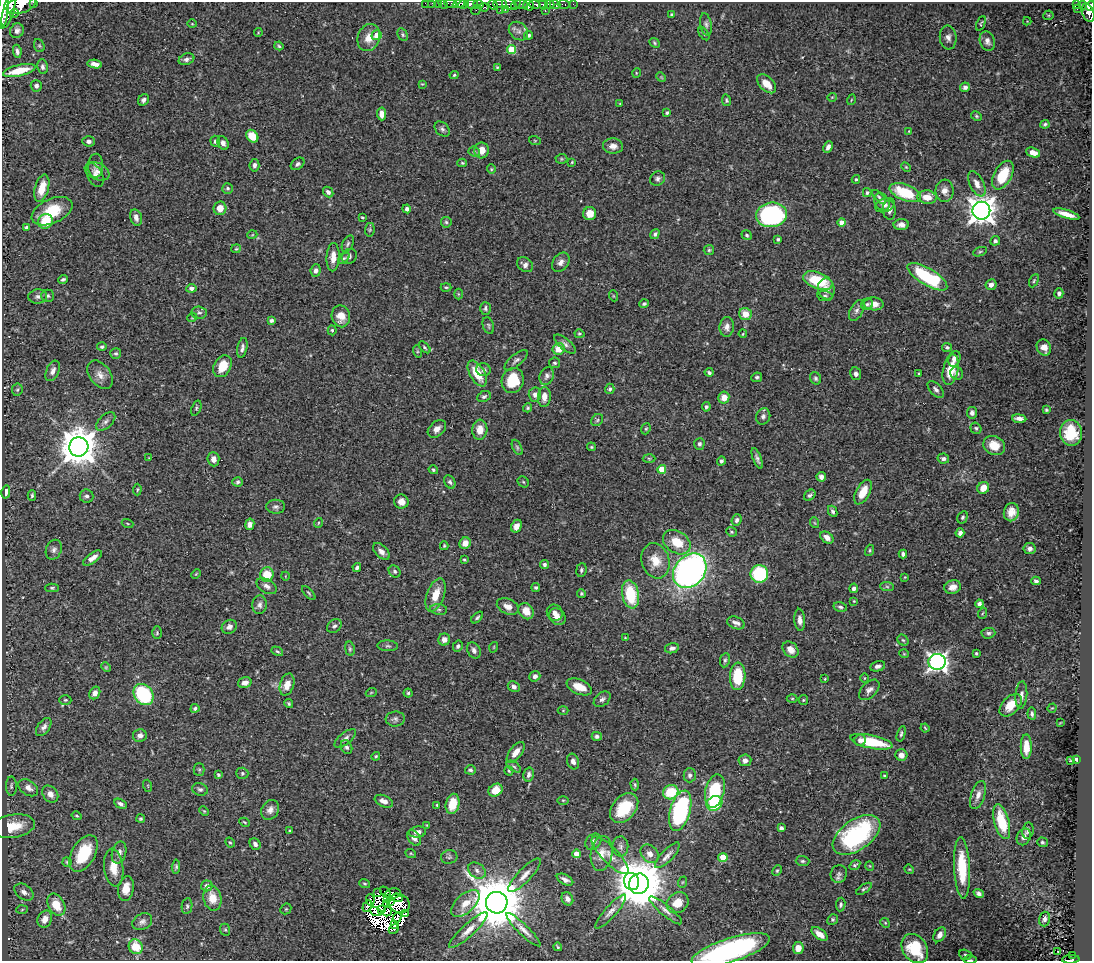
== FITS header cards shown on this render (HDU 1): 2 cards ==
NAXIS1  =                 1090
NAXIS2  =                  959

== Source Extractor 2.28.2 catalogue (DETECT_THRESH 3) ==
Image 1090 x 959 px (HDU 1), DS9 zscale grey, 1 PNG px = 1 image px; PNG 1094 x 963 px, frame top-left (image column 1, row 959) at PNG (2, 2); each listed source drawn as its Kron ellipse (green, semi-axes under 4 px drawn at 4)
Background 0.623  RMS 0.018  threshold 0.0543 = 3 sigma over >= 5 px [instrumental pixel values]
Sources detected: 509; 13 with non-positive FLUX_AUTO (blend fragments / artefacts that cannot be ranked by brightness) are neither listed nor drawn; the other 496 listed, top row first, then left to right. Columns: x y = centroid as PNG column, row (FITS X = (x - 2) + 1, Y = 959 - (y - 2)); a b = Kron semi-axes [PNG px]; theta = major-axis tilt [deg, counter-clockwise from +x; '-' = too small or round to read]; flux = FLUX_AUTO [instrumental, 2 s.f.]
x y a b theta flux
34 2 3 2 - 41
425 3 2 2 - 9.1
432 3 2 2 - 9.7
438 3 2 2 - 12
450 3 6 3 -10 29
459 3 6 4 23 290
443 4 6 2 -45 16
463 4 6 4 23 640
472 4 6 4 -2 330
478 4 5 4 - 55
500 4 7 3 0 190
509 4 7 5 -26 270
516 4 6 4 57 89
521 4 7 3 -7 99
535 4 6 3 -18 140
550 4 4 4 - 230
555 4 5 3 - 230
563 4 6 3 -10 61
573 4 2 2 - 6.9
1076 4 4 3 - 91
21 5 15 8 20 1800
493 5 5 4 - 110
528 5 5 5 - 770
543 5 5 3 - 320
1083 5 4 3 - 75
1090 6 5 3 - 230
484 7 4 3 - 88
3 9 19 5 85 2200
1077 9 2 2 - 8.4
476 10 5 2 - 8.6
500 10 2 2 - 15
505 10 3 3 - 85
8 11 17 5 75 2200
545 11 3 2 - 27
14 13 5 4 - 220
1088 13 9 6 -72 420
671 15 4 4 - 2
1048 15 5 4 - 1.6
1027 21 4 4 - 1
981 23 8 3 67 1.5
192 24 5 3 - 1.1
706 25 11 5 -79 4
17 31 7 6 - 4.8
518 31 10 8 -39 5.9
258 32 4 4 - 1.2
704 34 7 3 -54 1.6
377 35 5 4 - 14
403 35 7 4 -61 1.9
529 35 4 4 - 2.2
948 37 12 8 -83 6
369 38 14 11 69 14
987 41 10 7 -72 6.1
654 43 6 4 -43 1.8
39 46 7 5 -68 1.9
279 46 4 3 - 1.9
511 50 4 4 - 36
17 51 6 4 -81 3.4
186 59 8 5 21 3.9
95 64 7 4 -9 7.3
43 67 7 5 -82 3.5
497 67 3 3 - 1.5
19 70 17 5 14 30
636 73 5 3 - 0.94
454 75 4 4 - 1.6
661 77 5 4 - 1.2
422 84 4 4 - 1
767 84 11 7 -45 16
36 86 6 5 - 3.4
965 87 5 4 - 3.8
832 97 5 3 - 0.96
143 100 6 5 - 4.2
726 100 6 4 -82 1.8
851 100 5 3 - 1.1
620 104 4 4 - 1.1
667 113 4 4 - 1.9
381 114 6 4 -86 10
976 116 6 4 -28 1.6
1045 124 4 3 - 2
442 129 8 6 -46 3.6
909 131 4 3 - 0.85
252 136 7 5 -48 24
89 141 6 5 - 3.6
215 141 6 5 - 2.7
535 141 6 4 -19 1.1
223 143 7 5 -63 4.6
613 146 10 7 -4 7.7
828 147 6 4 64 4.9
482 150 8 7 - 11
474 152 6 5 - 1.9
1033 153 7 4 -23 9.9
561 159 6 5 - 1.8
572 162 4 3 - 1.1
462 163 4 4 - 1.6
298 164 8 5 36 3
254 165 6 5 - 3.8
96 166 12 7 87 4.5
906 167 6 3 -45 1.3
491 169 4 4 - 1.3
97 171 13 8 -23 7.3
95 175 13 7 -64 6.4
1003 175 15 8 61 39
658 179 8 7 - 3.8
856 179 4 3 - 1.8
977 184 14 7 -64 8.7
42 188 14 7 75 19
228 188 5 5 - 2.3
944 191 11 9 -89 8.8
328 192 6 4 -48 3.9
867 193 4 3 - 2.1
905 193 16 8 -21 52
879 197 9 4 -46 2.3
927 197 9 6 -5 15
882 202 9 7 -60 3.7
885 205 10 6 22 4.5
220 208 7 6 - 13
407 209 4 4 - 3.5
889 210 9 6 -84 6.1
52 211 22 12 24 40
981 211 9 9 - 1400
590 214 6 6 - 14
1066 214 14 4 -16 13
771 215 15 12 7 210
136 217 8 5 -76 5.4
362 217 4 3 - 1.2
45 221 7 7 - 28
446 222 5 5 - 2.1
842 223 4 4 - 13
901 225 7 5 1 6.4
27 228 4 4 - 6.2
370 230 7 5 82 1.8
655 234 5 4 - 2.6
252 235 5 3 - 1.1
747 235 5 4 - 1.9
778 239 4 3 - 2.1
995 241 5 4 - 3
348 244 9 5 64 2.9
236 249 5 4 - 1.5
709 250 5 5 - 1.9
980 252 7 4 22 1.9
349 256 8 7 - 3.8
333 257 14 6 87 10
344 258 7 3 43 1.9
561 262 10 7 53 6.5
525 265 8 6 -37 5.7
316 271 6 5 - 3.7
927 277 23 8 -31 100
63 279 5 3 - 2.1
818 281 15 8 -21 50
1034 281 7 4 64 1.7
991 285 5 5 - 5.9
446 287 5 3 - 1.6
191 288 5 4 - 4.1
826 289 10 8 -81 8.7
1059 293 5 4 - 3.4
458 294 5 3 - 1.2
38 296 9 7 3 4.7
48 296 6 6 - 2.7
614 296 5 3 - 1.1
825 296 7 5 -9 2.5
644 304 5 4 - 2.3
867 304 6 5 - 2.6
874 304 10 6 -2 9
485 308 6 5 - 2.7
857 310 11 6 62 4.9
199 313 8 6 -4 3
745 314 6 6 - 16
341 316 11 9 -78 13
192 318 5 3 - 1
271 320 4 4 - 3.9
488 325 8 5 -72 2.2
727 327 10 7 84 6.3
332 330 5 4 - 1.6
579 334 5 4 - 1.7
743 334 4 3 - 1.3
565 344 13 5 -39 5
102 347 5 4 - 2.2
425 347 7 4 -45 2
947 347 5 4 - 2.4
1044 347 8 7 - 10
242 348 10 5 79 3.9
559 349 6 6 - 17
417 351 6 4 -72 1.7
116 353 5 5 - 2.2
954 359 8 6 71 6.5
516 360 14 6 40 4.5
555 363 5 5 - 2.2
222 366 11 8 62 23
483 370 7 6 - 3.9
951 370 15 7 78 28
53 371 11 6 66 6.5
709 372 4 3 - 2.5
477 373 14 7 -60 25
957 373 6 6 - 3.7
856 374 6 5 - 4.2
919 374 3 2 - 1.2
100 375 16 10 -53 11
547 376 9 6 64 4
757 377 5 4 - 2.7
816 378 6 5 - 2.7
513 381 12 11 - 42
610 389 5 4 - 2.9
936 389 10 5 -46 4.1
17 390 6 5 - 1.9
535 395 7 6 - 5.4
484 396 7 5 23 3
544 397 10 6 86 9.4
724 397 6 5 - 13
706 407 5 4 - 2.6
196 408 8 4 69 2.2
528 408 4 4 - 1.5
1046 410 3 3 - 1.6
972 413 5 5 - 3.8
763 416 8 7 - 3.8
1019 419 7 4 -6 5.2
597 420 6 5 - 2.5
106 421 11 6 42 4.6
976 428 6 5 - 2.2
437 429 10 7 42 7.1
646 429 6 4 68 1.7
480 430 10 7 86 14
1071 433 13 11 -82 35
699 444 6 5 - 2.8
994 445 11 9 -25 19
79 447 10 9 - 3200
517 447 8 4 -64 2.4
591 447 4 3 - 1.6
149 458 4 3 - 1.2
649 458 6 4 -2 1.8
757 458 11 4 -69 3.7
943 458 6 5 - 3.7
213 459 7 6 - 7
721 461 5 4 - 2.6
662 469 4 4 - 26
433 470 5 4 - 1.9
821 477 5 5 - 4.4
238 482 5 4 - 2.5
450 482 7 5 -62 3.2
523 482 6 5 - 1.6
983 488 6 5 - 14
137 490 6 4 88 1.7
6 492 6 4 77 7.7
863 492 13 7 61 21
32 495 5 3 - 2
810 495 6 4 41 2.8
86 496 7 6 - 3.5
401 502 7 7 - 9.3
276 507 9 7 -1 4
833 511 6 4 -63 3.1
1011 512 9 7 77 11
963 517 6 5 - 2.5
737 520 6 4 67 3.3
127 523 6 3 -19 1.2
318 523 5 3 - 1.1
815 523 5 3 - 1.1
250 524 6 4 80 6
516 526 7 5 62 6.6
731 532 5 4 - 1.8
960 533 5 4 - 5
827 537 7 5 -37 7.1
677 542 15 10 -34 28
465 543 6 5 - 11
444 546 4 3 - 1.4
1030 549 6 5 - 4.7
54 550 10 7 67 5
870 550 6 4 74 1.7
381 551 10 6 -45 6.4
903 554 4 4 - 3.5
92 558 11 5 35 9
464 560 3 2 - 1.4
656 561 18 14 -71 22
544 564 4 4 - 2.7
357 568 4 3 - 3.3
581 570 7 5 81 2.3
395 571 6 5 - 2.7
690 571 19 15 49 480
196 574 5 3 - 1.1
759 574 9 9 - 83
267 575 7 6 - 29
285 576 4 3 - 0.87
905 577 3 3 - 1
1036 581 4 3 - 2.5
267 586 11 6 -30 5.7
536 587 4 4 - 2.2
887 587 7 4 -2 2.5
953 587 8 6 14 8.8
52 588 6 4 0 2.1
854 588 5 4 - 3.7
309 593 8 3 -46 1.6
581 594 4 4 - 1.6
631 594 14 8 -79 55
436 595 17 8 70 21
854 601 3 2 - 0.91
979 604 4 4 - 3.8
259 605 9 7 81 4.7
508 606 11 7 -24 9.2
840 607 7 4 -12 2.8
439 609 8 5 -7 3.1
526 611 8 7 - 13
555 613 8 7 - 6.7
983 613 5 3 - 1.5
557 617 9 7 -46 8.7
477 618 7 4 43 2.2
800 620 11 5 -86 6.9
736 623 9 6 -21 5.9
334 626 8 6 42 3.2
229 627 8 6 30 5.7
157 633 6 5 - 1.8
988 633 7 5 4 3
625 638 4 4 - 1.3
444 639 6 6 - 6.7
903 640 6 5 - 2.1
388 646 10 5 -2 3
458 646 5 4 - 2.5
494 647 5 3 - 0.95
672 648 7 5 13 4.2
350 649 7 4 -81 2.1
790 649 9 7 -46 9.5
474 650 8 6 -63 4.8
277 651 6 4 -29 1.8
976 653 3 3 - 1.7
904 654 5 3 - 1
725 660 7 5 80 2.4
937 662 9 8 - 520
878 666 7 5 14 4.4
106 667 5 4 - 1.4
535 676 5 5 - 5
738 676 14 7 87 43
864 678 5 3 - 1
825 679 4 3 - 0.97
245 683 7 5 15 6.6
287 685 11 7 72 13
514 687 6 5 - 4.2
579 687 13 7 -24 17
869 690 12 7 45 5.8
95 693 6 5 - 6.9
371 693 6 3 20 1.1
408 693 4 4 - 1.9
143 694 11 9 -52 99
1021 695 13 6 86 5.8
602 699 9 6 38 3.8
792 699 5 3 - 1.3
65 700 6 5 - 1.9
803 700 5 4 - 1.5
289 704 5 4 - 1.8
1011 705 13 8 46 17
195 708 4 4 - 2.8
1052 708 5 3 - 1.2
563 710 5 3 - 1.1
1032 714 6 4 -83 2.6
395 719 9 7 6 3.8
1060 723 4 2 - 0.94
44 727 10 6 54 5.2
925 728 4 3 - 1.1
901 734 8 4 74 2.5
140 736 7 6 - 5.2
597 736 5 4 - 3.1
345 738 13 6 38 5.5
860 740 6 5 - 4.8
871 742 21 6 -12 58
346 747 7 5 -63 2.9
1026 747 12 5 90 15
516 752 12 6 52 10
901 755 6 6 - 7.1
376 756 4 4 - 1.6
1076 759 4 3 - 2.5
745 760 6 6 - 6
1071 760 3 3 - 1.5
573 761 8 6 -71 5.3
514 766 8 4 -33 2.2
199 769 6 5 - 1.7
470 770 5 4 - 2
509 771 5 2 - 1.3
242 773 6 5 - 2.1
218 775 4 3 - 2.4
529 775 7 5 77 3.7
690 775 7 6 - 3.6
884 776 3 3 - 1.5
635 785 6 4 -87 1.7
11 786 9 5 -89 3.6
148 786 6 3 -72 1.3
28 788 11 7 -34 8.1
200 789 8 6 -15 3.3
495 790 7 6 - 20
715 791 17 9 76 76
671 792 8 7 - 41
50 794 9 7 -52 8.5
978 795 14 7 71 8.2
563 800 6 4 0 1.3
384 801 10 5 -24 7.5
714 803 8 7 - 53
121 804 7 4 -29 4
453 804 10 7 79 31
437 805 4 3 - 1
624 808 17 11 49 51
270 810 10 8 59 6.8
204 811 5 3 - 1.2
680 811 21 10 74 170
77 816 5 4 - 1.5
141 819 4 4 - 1.7
244 822 5 3 - 1.3
1002 822 18 7 -74 44
427 825 4 4 - 1.1
13 826 22 11 10 30
781 828 4 4 - 3
289 830 4 2 - 1.3
1028 831 8 5 79 3.1
418 832 8 5 8 6.9
856 835 27 15 35 160
1024 837 9 6 65 5.4
414 838 9 6 -55 6.6
230 842 5 3 - 1.6
593 842 9 7 45 5.8
1042 842 5 4 - 2
255 844 6 5 - 4.3
620 846 10 8 -89 4.7
83 853 20 11 60 51
119 853 11 7 75 6.5
411 854 5 3 - 1.3
576 854 4 4 - 11
601 854 18 10 82 14
650 854 10 8 -46 8
610 855 25 8 -46 13
667 855 17 5 46 6.7
449 857 8 7 - 2.9
723 857 4 4 - 37
802 861 7 5 -1 2.5
67 862 5 4 - 1.5
855 865 6 4 34 2
870 866 5 3 - 0.92
176 867 7 4 85 2
114 868 19 9 -83 19
962 868 31 8 -87 41
909 869 5 4 - 1.2
477 871 10 7 -35 5.6
777 871 5 4 - 1.5
839 874 9 8 - 4.1
525 875 22 6 46 10
565 880 9 5 -28 4.8
631 882 9 7 -71 320
683 882 6 3 70 1.2
365 883 5 4 - 1.6
639 884 10 10 - 6500
207 886 6 5 - 6.5
126 889 12 8 81 16
864 889 9 4 34 2.3
24 892 10 7 -37 7.2
385 892 6 2 -47 1.7
377 893 3 2 - 0.32
979 893 5 4 - 3.6
393 894 8 5 12 4.9
212 898 13 9 -78 20
387 898 4 2 - 1.2
397 898 6 3 -6 3.4
567 899 7 5 -62 5.1
370 900 6 2 -83 0.96
390 901 2 2 - 1.3
465 903 17 9 42 17
497 903 11 10 - 8200
677 903 12 9 38 15
386 904 3 3 - 2.4
399 904 11 9 -27 1.3
56 905 12 8 -60 26
841 905 7 4 83 2.8
187 906 8 5 81 2.6
367 906 6 3 58 1
286 909 6 5 - 1.6
382 909 4 3 - 0.45
22 910 6 4 3 1.7
666 910 21 5 -40 6.8
376 911 6 2 -19 0.67
611 911 22 6 48 7.6
387 912 5 2 - 0.89
406 913 2 2 - 0.62
397 918 5 2 - 0.032
45 919 9 7 64 13
833 919 5 5 - 2.1
1045 919 7 5 74 3.9
142 922 10 7 28 5
885 923 5 4 - 1.4
394 925 4 2 - 0.53
394 929 5 4 - 4.7
225 930 6 5 - 1.7
468 930 25 6 42 12
523 930 23 5 -44 8.8
819 934 9 5 -37 13
940 935 8 5 59 7.3
136 947 7 7 - 31
558 947 4 2 - 1.3
798 948 6 5 - 11
915 949 16 12 -55 51
731 950 41 12 17 220
1058 951 3 2 - 1.6
965 955 6 5 - 1.7
1072 955 3 2 - 21
1071 959 8 4 4 140
970 960 6 2 -1 1.7
At the frame edge (FLAGS 8, measured only in part): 14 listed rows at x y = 34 2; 425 3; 432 3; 438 3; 450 3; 443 4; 472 4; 21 5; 1090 6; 3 9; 915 949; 731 950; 1071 959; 970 960
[13 non-positive-flux detections neither listed nor drawn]